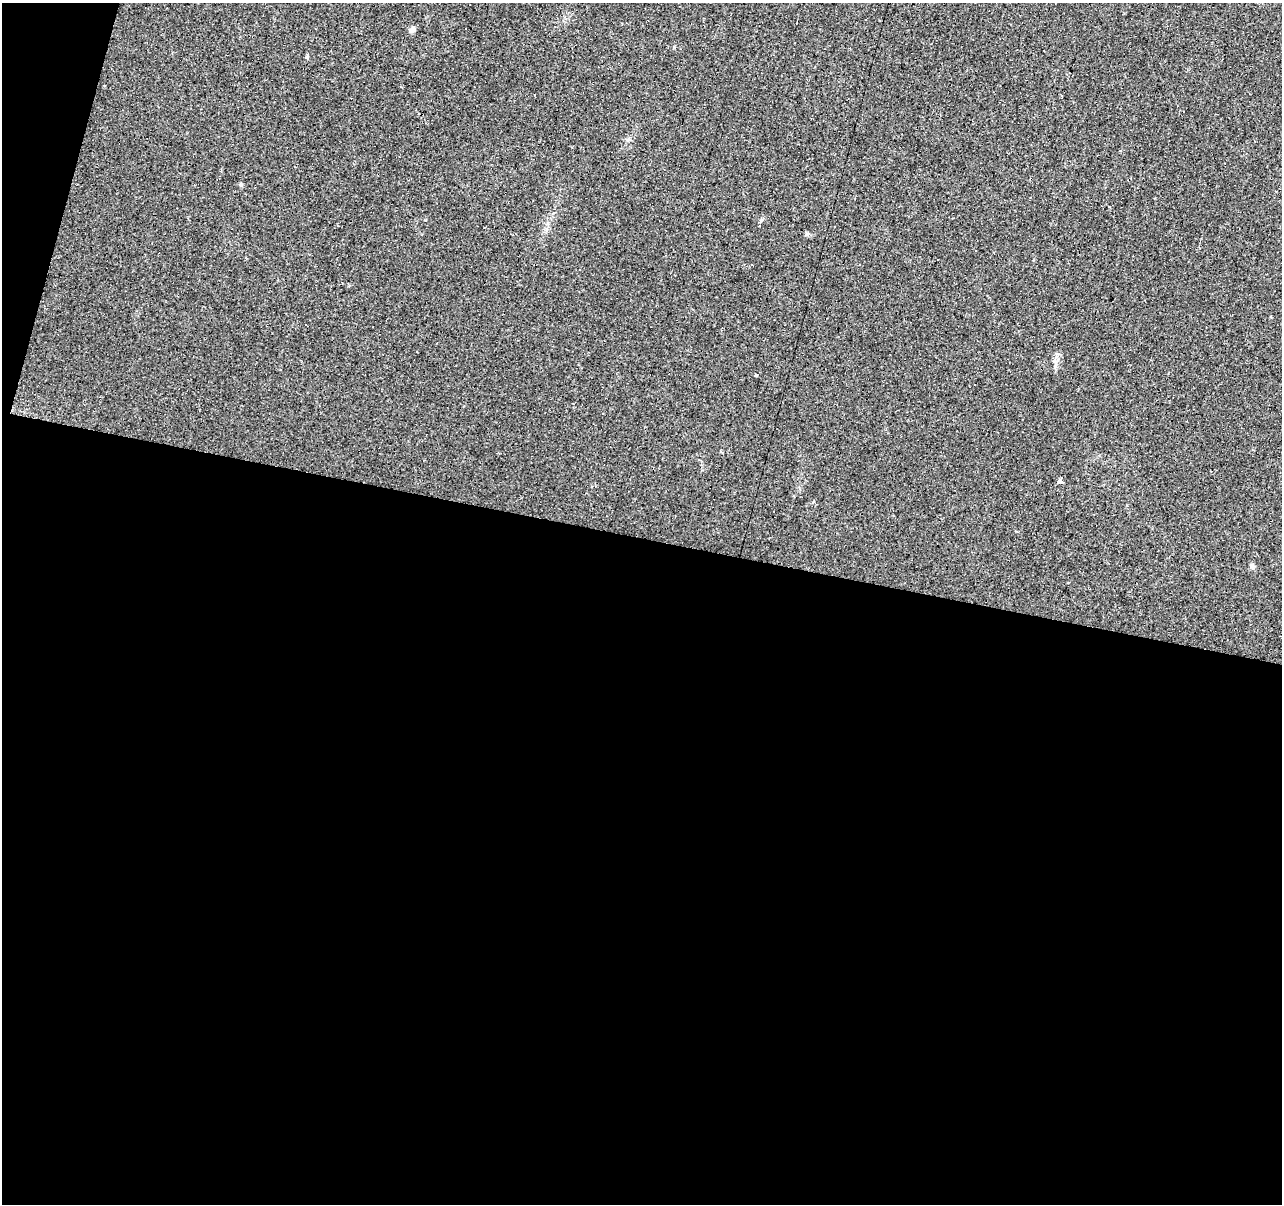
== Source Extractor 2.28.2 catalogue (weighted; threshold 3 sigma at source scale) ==
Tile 13 of 4 x 4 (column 1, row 4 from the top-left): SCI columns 5-1284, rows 280-1481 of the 5124 x 5307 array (HDU 1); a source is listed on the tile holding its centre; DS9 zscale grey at full resolution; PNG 1284 x 1206 px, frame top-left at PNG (2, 3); no overlay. Shown black and unused: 57% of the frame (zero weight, under 2 of 3 exposures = <1% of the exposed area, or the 3 px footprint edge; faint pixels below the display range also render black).
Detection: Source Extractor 2.28.2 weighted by HDU 2 'WHT'; one run over the whole footprint, this tile lists its part. Background 0.0329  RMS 0.0062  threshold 0.0278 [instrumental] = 3 sigma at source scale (4.5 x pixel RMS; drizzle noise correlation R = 1.50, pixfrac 1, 0.0396/0.0396 arcsec/px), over >= 5 px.
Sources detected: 13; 5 cosmic-ray / hot-pixel residue — not listed; the other 8 listed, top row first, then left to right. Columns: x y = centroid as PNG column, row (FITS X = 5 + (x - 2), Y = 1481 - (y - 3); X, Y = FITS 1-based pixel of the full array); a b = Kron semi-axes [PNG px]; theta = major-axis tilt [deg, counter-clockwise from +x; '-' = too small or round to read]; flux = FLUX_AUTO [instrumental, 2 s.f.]
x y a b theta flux
466 28 3 3 - 2.4
412 30 7 6 - 2.2
307 57 4 3 - 5.1
241 185 6 4 -73 0.79
859 264 3 2 - 0.65
756 375 4 3 - 0.86
1061 481 4 4 - 88
1252 566 8 6 -61 1.6